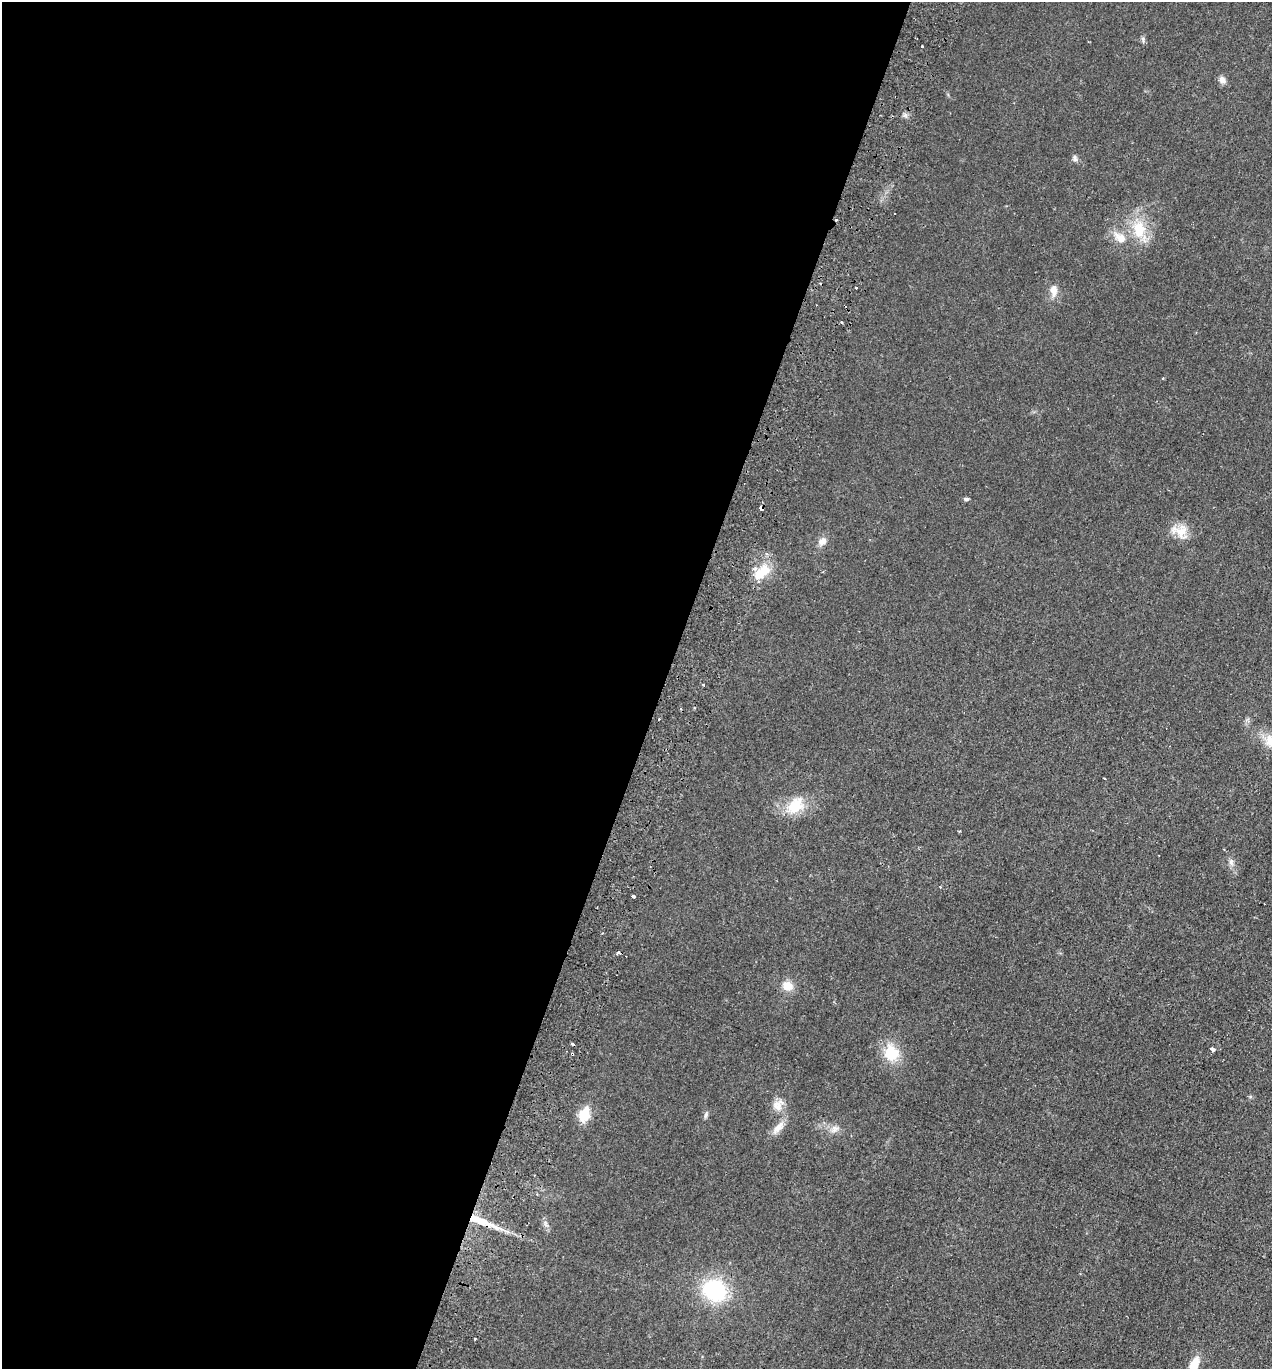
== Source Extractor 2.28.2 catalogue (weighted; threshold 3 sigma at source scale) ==
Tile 5 of 4 x 4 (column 1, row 2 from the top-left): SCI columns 194-1463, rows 2762-4128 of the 5597 x 5520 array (HDU 1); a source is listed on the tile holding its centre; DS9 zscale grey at full resolution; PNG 1274 x 1371 px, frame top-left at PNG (2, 2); no overlay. Shown black and unused: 52% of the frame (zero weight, under 2 of 3 exposures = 3% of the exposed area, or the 3 px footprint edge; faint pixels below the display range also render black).
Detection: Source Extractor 2.28.2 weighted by HDU 2 'WHT'; one run over the whole footprint, this tile lists its part. Background 0.0415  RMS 0.0052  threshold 0.0233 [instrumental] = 3 sigma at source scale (4.5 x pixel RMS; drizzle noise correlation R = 1.50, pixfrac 1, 0.05/0.05 arcsec/px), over >= 5 px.
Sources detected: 41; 1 inside a brighter object's white glare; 7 cosmic-ray / hot-pixel residue — not listed; the other 33 listed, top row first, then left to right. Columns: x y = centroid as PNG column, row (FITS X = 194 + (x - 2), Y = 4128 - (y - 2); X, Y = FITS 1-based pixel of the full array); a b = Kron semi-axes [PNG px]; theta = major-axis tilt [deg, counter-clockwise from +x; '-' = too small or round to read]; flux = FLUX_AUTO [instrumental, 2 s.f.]
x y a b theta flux
922 46 3 3 - 0.7
1222 80 9 7 -48 2.4
1075 158 9 6 -75 1.4
1139 229 27 18 -83 16
1120 238 17 10 -34 6.6
856 287 3 3 - 0.94
1054 290 15 9 -88 4.2
842 322 3 2 - 0.92
1163 378 3 3 - 0.61
966 499 6 5 - 0.92
761 508 4 4 - 3.6
1180 531 25 16 -4 8.1
822 541 10 8 46 3.3
765 570 13 12 - 8.3
694 708 4 2 - 0.52
659 719 3 2 - 0.46
1271 741 20 17 -45 10
795 806 24 17 48 14
1231 862 8 6 88 1.7
633 896 4 3 - 2.9
787 986 11 10 - 6.8
1213 1049 4 3 - 2.4
891 1053 21 19 -59 14
572 1054 3 3 - 1
778 1105 16 13 55 5.3
584 1114 7 6 - 26
706 1114 9 4 64 1.1
778 1127 22 8 49 4.8
834 1129 11 9 26 3.1
481 1221 48 7 -21 13
714 1290 19 17 -28 48
475 1339 3 2 - 0.77
1194 1366 17 8 67 11
Overlapping masked pixels (flux is a lower limit): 3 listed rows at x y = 761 508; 572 1054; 481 1221
Isophote crosses this tile's border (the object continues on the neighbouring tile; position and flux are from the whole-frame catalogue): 2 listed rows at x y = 1271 741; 1194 1366
Unlisted compact peaks at least as high as the median listed source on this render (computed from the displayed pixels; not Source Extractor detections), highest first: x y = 1143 39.